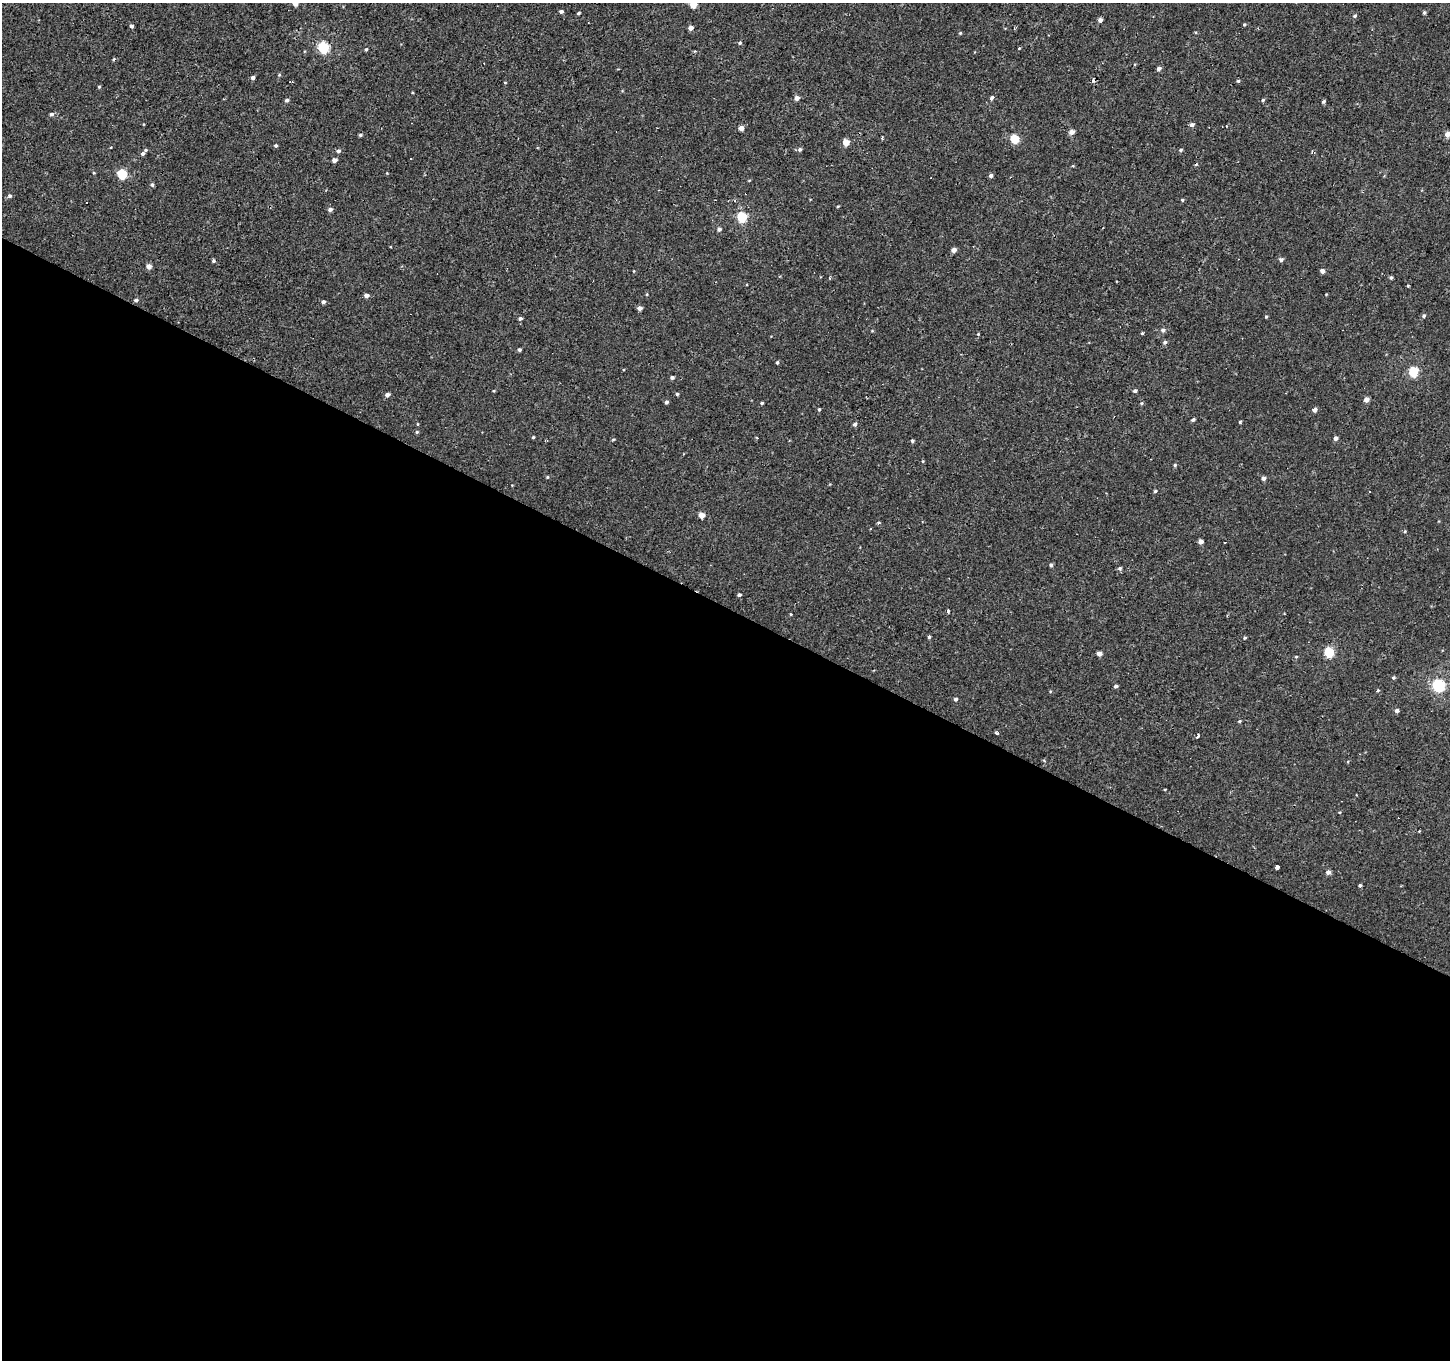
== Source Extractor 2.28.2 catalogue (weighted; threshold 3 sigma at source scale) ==
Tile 14 of 4 x 4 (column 2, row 4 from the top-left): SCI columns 1450-2897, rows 259-1616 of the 5792 x 5881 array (HDU 1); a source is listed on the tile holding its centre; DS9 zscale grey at full resolution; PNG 1452 x 1362 px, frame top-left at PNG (2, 3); no overlay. Shown black and unused: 55% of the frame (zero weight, under 2 of 3 exposures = <1% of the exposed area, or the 3 px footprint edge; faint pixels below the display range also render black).
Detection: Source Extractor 2.28.2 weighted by HDU 2 'WHT'; one run over the whole footprint, this tile lists its part. Background -5.20e-04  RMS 0.004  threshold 0.0181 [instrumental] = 3 sigma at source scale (4.5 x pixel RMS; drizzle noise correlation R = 1.50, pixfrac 1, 0.0396/0.0396 arcsec/px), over >= 5 px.
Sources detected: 135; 4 cosmic-ray / hot-pixel residue — not listed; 1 inside a brighter listed object's ellipse — not listed separately; the other 130 listed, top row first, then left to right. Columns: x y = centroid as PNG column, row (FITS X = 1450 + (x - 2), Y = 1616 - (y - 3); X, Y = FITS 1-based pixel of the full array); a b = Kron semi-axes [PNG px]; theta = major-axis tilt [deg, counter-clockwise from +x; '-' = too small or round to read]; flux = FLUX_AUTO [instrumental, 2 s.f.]
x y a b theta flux
295 3 4 4 - 2.8
693 5 5 4 - 5.9
561 12 4 3 - 0.93
578 13 4 3 - 0.55
1424 13 4 4 - 0.66
1355 16 5 5 - 0.64
1100 20 4 4 - 1.7
1244 25 4 3 - 0.48
131 26 4 4 - 1
690 28 4 4 - 2.2
960 33 4 3 - 0.35
740 43 5 4 - 0.57
323 47 6 5 - 32
1019 48 4 3 - 0.3
366 49 4 3 - 0.46
114 59 5 3 - 0.4
1159 68 4 4 - 1.4
279 75 5 4 - 0.43
253 78 4 4 - 1.2
1093 80 4 3 - 1.8
1238 81 4 4 - 0.54
291 82 4 2 - 0.41
505 83 4 2 - 0.26
99 87 4 3 - 0.47
797 98 5 5 - 1.9
992 98 4 3 - 4.1
287 100 4 4 - 0.82
1263 100 5 4 - 0.57
1324 101 4 3 - 0.7
51 114 5 5 - 0.87
1192 125 5 4 - 1.2
741 128 4 4 - 2.2
1071 132 4 4 - 2.9
1447 134 5 4 - 2.6
360 135 4 4 - 0.56
1015 139 5 5 - 13
846 142 4 4 - 6.3
276 145 4 4 - 0.63
800 149 5 5 - 0.85
1180 150 5 4 - 0.64
338 151 5 5 - 0.88
143 154 5 4 - 0.92
334 160 4 4 - 1.8
122 174 5 5 - 21
991 176 4 4 - 0.97
152 185 5 4 - 0.75
10 196 5 5 - 0.86
1182 200 4 4 - 0.44
330 209 5 4 - 1.2
742 217 5 5 - 25
719 229 5 4 - 1.1
954 250 4 4 - 2.4
1281 260 5 4 - 1
214 261 5 4 - 0.66
149 266 5 4 - 2.2
634 271 4 3 - 0.28
1322 271 4 4 - 1.6
830 278 3 3 - 0.46
1391 278 4 3 - 0.6
1408 285 3 3 - 2.3
647 294 4 3 - 0.34
366 296 4 4 - 1.8
136 300 5 4 - 0.8
323 302 5 4 - 0.94
639 308 4 4 - 1.7
1424 316 5 5 - 0.67
1266 317 4 4 - 0.45
520 318 4 4 - 0.84
1163 330 6 5 - 1.1
1142 333 3 3 - 0.62
978 334 3 3 - 0.33
1165 342 6 5 - 0.89
519 350 4 3 - 0.71
777 362 4 3 - 0.53
1413 372 5 5 - 22
672 378 4 4 - 0.97
1135 391 5 4 - 0.89
1286 393 3 2 - 0.25
677 394 3 3 - 0.61
387 395 5 4 - 1.3
1366 399 5 4 - 2
666 402 4 4 - 0.89
762 403 3 3 - 0.5
1141 403 5 4 - 0.49
819 409 4 3 - 0.51
1314 410 5 4 - 1.4
1193 420 5 4 - 0.71
1240 422 3 3 - 0.65
417 424 4 3 - 0.32
855 424 5 4 - 0.94
417 432 5 4 - 0.46
533 437 3 3 - 0.46
757 438 3 2 - 0.57
1336 438 5 4 - 1.4
613 439 5 3 - 0.39
912 441 4 4 - 0.64
923 461 4 3 - 0.35
1175 465 4 4 - 0.56
547 477 4 4 - 0.39
1263 478 5 4 - 1.3
1155 491 4 4 - 0.5
1370 491 3 3 - 0.56
702 515 4 4 - 4.2
878 522 4 4 - 0.55
1405 531 4 3 - 0.38
1200 541 4 4 - 1.8
1225 543 3 2 - 0.56
1051 565 5 4 - 0.7
1120 568 5 5 - 0.77
739 595 4 4 - 0.87
948 611 4 3 - 1.7
791 614 3 3 - 0.31
929 637 4 4 - 0.6
1245 638 4 4 - 0.56
1329 652 5 5 - 19
1099 653 4 4 - 2.2
1393 677 4 4 - 0.54
1438 685 6 6 - 53
1116 686 4 4 - 0.86
1378 690 4 4 - 0.52
956 699 4 4 - 0.77
1397 711 4 4 - 1.2
1239 721 4 3 - 0.43
996 733 3 3 - 2.6
1197 736 4 3 - 2.6
1044 760 5 3 - 0.61
1165 789 3 2 - 0.28
1277 867 4 3 - 2.6
1328 872 5 5 - 1.5
1360 885 3 3 - 0.68
Overlapping masked pixels (flux is a lower limit): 1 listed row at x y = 1093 80
Isophote crosses this tile's border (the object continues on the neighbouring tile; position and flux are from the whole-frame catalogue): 3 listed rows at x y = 295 3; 693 5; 1447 134